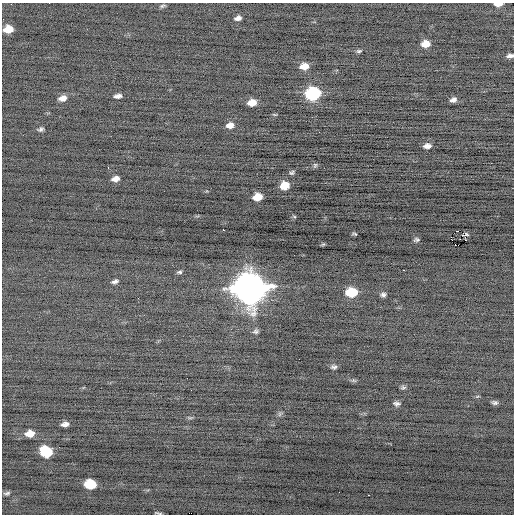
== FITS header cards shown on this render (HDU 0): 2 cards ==
NAXIS1  =                  512 / Axis length
NAXIS2  =                  512 / Axis length

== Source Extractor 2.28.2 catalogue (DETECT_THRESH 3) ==
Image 512 x 512 px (HDU 0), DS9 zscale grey, 1 PNG px = 1 image px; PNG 516 x 516 px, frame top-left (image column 1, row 512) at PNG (2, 3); no overlay
Background -0.149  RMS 0.69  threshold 2.06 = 3 sigma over >= 5 px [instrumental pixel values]
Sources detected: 55; all 55 listed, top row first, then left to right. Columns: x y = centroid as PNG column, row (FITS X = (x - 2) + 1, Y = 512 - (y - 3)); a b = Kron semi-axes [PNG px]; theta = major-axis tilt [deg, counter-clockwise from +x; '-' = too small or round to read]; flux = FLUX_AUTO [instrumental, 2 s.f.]
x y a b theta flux
498 4 8 4 2 370
163 6 8 4 10 85
238 18 6 4 15 200
8 29 8 6 9 730
426 44 8 6 10 610
359 51 7 4 8 84
510 56 8 5 7 150
304 66 8 6 6 490
313 94 9 8 - 5500
118 96 7 4 7 190
62 98 9 6 13 320
453 100 6 5 - 180
252 102 8 5 13 550
275 114 6 3 -8 43
230 125 9 6 14 300
40 129 7 5 19 110
427 146 7 5 6 230
315 165 7 5 74 75
108 167 3 2 - 56
292 173 7 5 34 86
115 179 7 5 13 280
284 185 8 6 15 880
257 197 8 6 13 830
294 216 5 3 - 50
224 230 3 2 - 69
457 231 3 2 - 810
355 234 5 3 - 58
465 235 3 2 - 300
451 238 4 2 - 3100
416 240 6 4 6 89
465 240 2 2 - 270
323 244 5 3 - 58
455 244 2 2 - 74
458 245 2 2 - 38
404 270 2 2 - 150
179 272 6 4 12 90
115 281 8 4 19 140
250 288 14 12 -1 84000
351 292 9 7 3 1800
383 295 6 5 - 130
138 298 2 2 - 25
256 331 8 6 9 110
334 367 7 5 -1 120
403 388 7 5 7 89
495 403 6 4 -1 110
397 404 9 5 -6 130
280 414 7 5 61 88
190 418 7 4 0 67
65 424 7 4 8 220
30 433 8 6 7 560
46 452 10 8 -27 2000
90 484 9 7 -2 1800
7 493 8 4 13 100
368 495 2 2 - 170
158 513 7 2 -13 58
At the frame edge (FLAGS 8, measured only in part): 3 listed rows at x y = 498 4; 510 56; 158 513